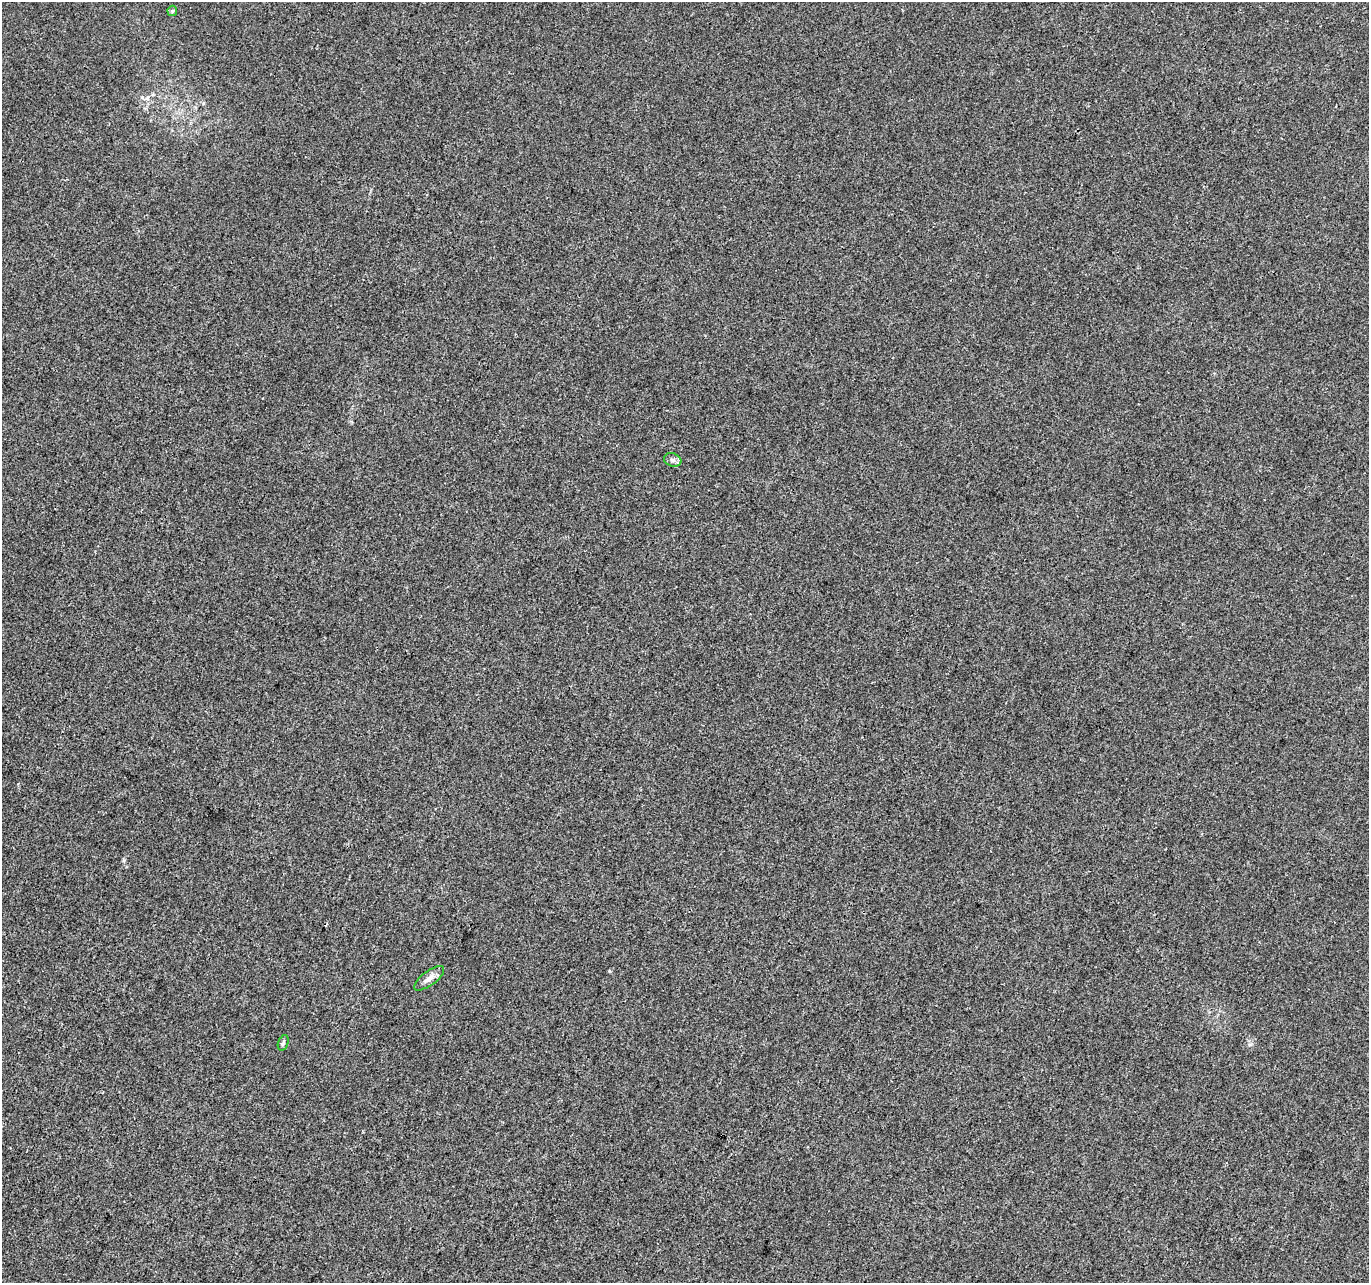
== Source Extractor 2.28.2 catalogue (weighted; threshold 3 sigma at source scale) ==
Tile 7 of 4 x 4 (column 3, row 2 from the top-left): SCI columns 2742-4108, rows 2843-4123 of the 5475 x 5619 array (HDU 1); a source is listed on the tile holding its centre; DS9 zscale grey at full resolution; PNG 1371 x 1285 px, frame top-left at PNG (2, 2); each listed source drawn as its Kron ellipse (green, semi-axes under 4 px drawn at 4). Shown black and unused: <1% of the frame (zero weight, under 3 of 4 exposures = <1% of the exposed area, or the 3 px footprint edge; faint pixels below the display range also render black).
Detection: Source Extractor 2.28.2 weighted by HDU 2 'WHT'; one run over the whole footprint, this tile lists its part. Background 0.00347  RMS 0.0029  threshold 0.0132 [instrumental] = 3 sigma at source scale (4.5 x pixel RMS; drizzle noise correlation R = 1.50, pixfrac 1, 0.0396/0.0396 arcsec/px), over >= 5 px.
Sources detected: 4; all 4 listed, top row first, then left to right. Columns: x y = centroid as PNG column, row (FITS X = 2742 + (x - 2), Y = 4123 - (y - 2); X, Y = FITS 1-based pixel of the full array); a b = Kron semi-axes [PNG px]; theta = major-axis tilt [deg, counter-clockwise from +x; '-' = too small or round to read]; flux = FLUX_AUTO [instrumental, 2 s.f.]
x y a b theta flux
172 11 5 5 - 0.43
673 460 9 6 -16 0.99
429 978 18 7 37 1.9
283 1043 8 5 70 0.6